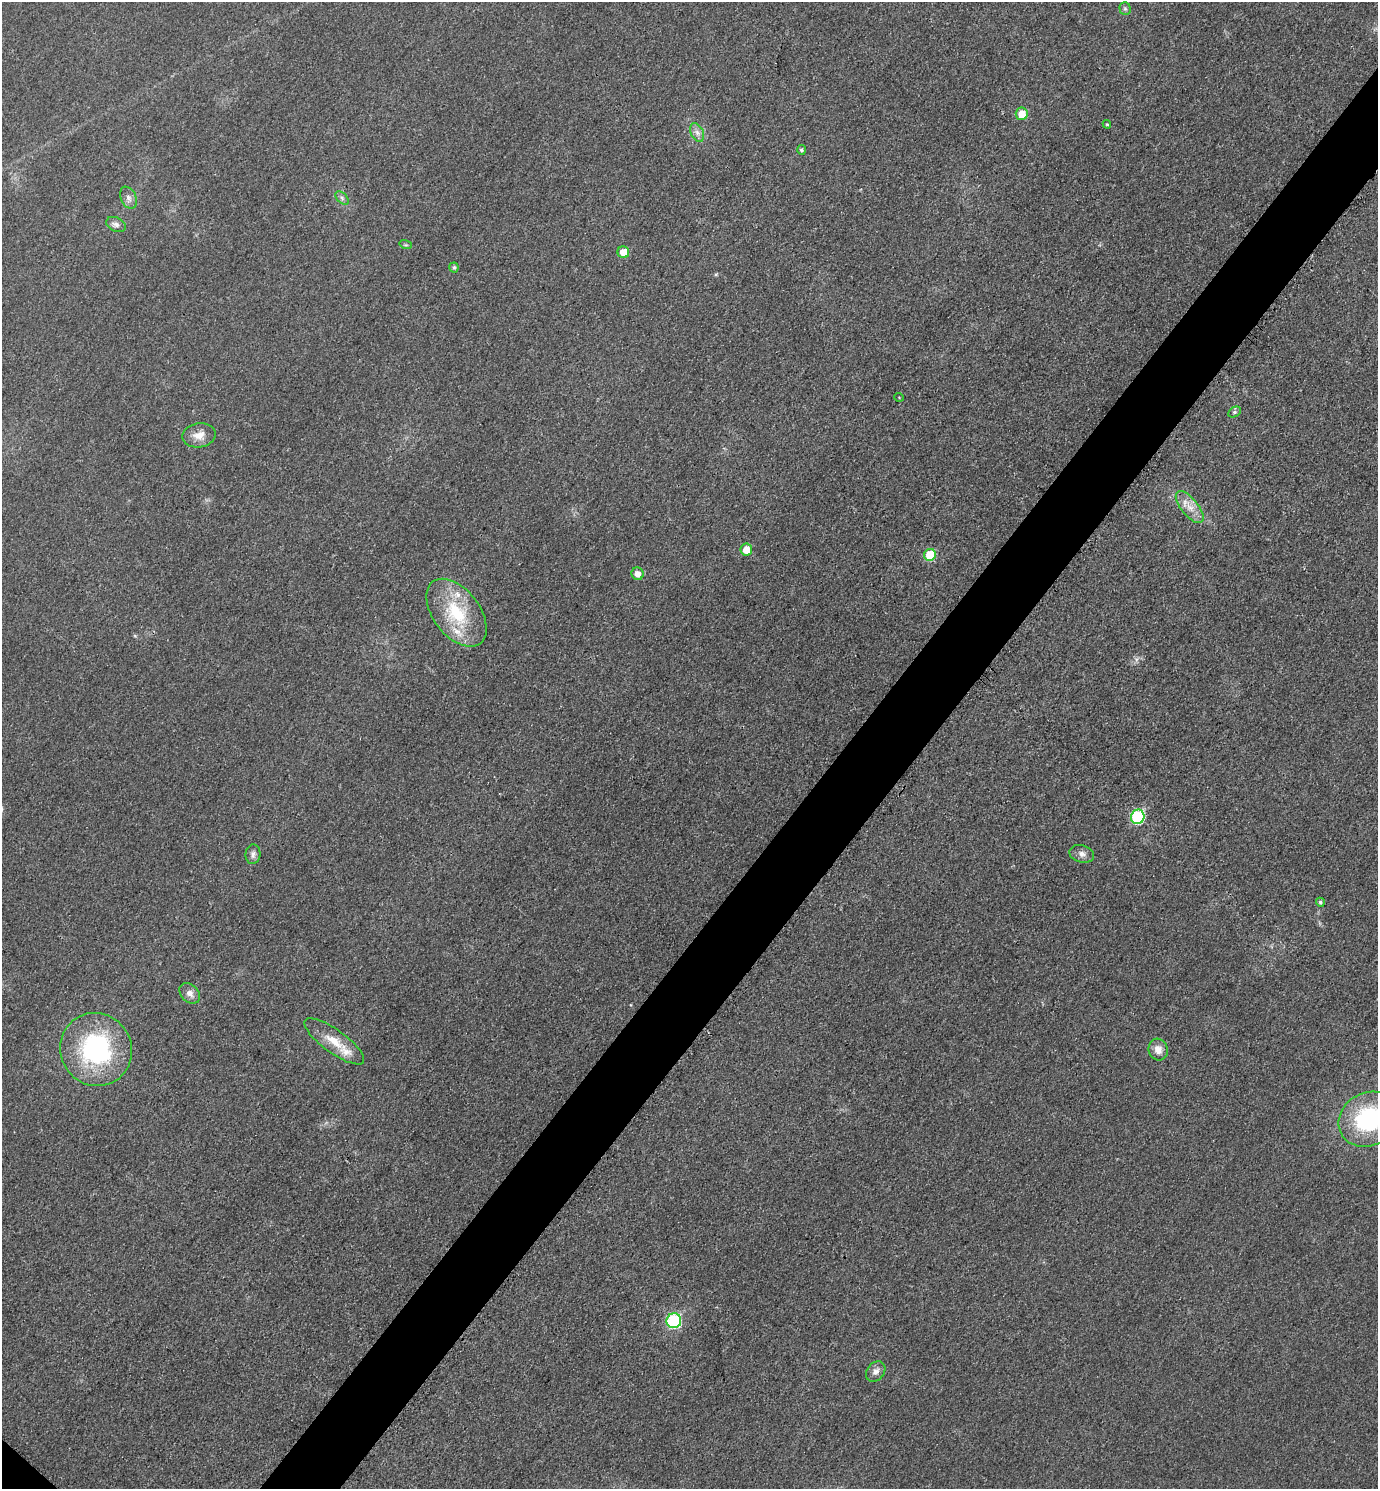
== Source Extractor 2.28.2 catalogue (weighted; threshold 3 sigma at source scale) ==
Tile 10 of 4 x 4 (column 2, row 3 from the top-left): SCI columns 1539-2914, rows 1503-2989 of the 5978 x 5975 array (HDU 1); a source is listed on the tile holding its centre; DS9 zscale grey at full resolution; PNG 1380 x 1491 px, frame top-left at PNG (2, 2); each listed source drawn as its Kron ellipse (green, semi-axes under 4 px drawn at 4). Shown black and unused: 5% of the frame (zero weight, under 3 of 4 exposures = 1% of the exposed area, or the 3 px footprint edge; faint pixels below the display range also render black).
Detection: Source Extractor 2.28.2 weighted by HDU 2 'WHT'; one run over the whole footprint, this tile lists its part. Background 0.0434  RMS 0.0064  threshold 0.029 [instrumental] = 3 sigma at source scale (4.5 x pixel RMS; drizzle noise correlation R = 1.50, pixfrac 1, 0.05/0.05 arcsec/px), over >= 5 px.
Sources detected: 33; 3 inside a brighter listed object's ellipse — not listed separately; the other 30 listed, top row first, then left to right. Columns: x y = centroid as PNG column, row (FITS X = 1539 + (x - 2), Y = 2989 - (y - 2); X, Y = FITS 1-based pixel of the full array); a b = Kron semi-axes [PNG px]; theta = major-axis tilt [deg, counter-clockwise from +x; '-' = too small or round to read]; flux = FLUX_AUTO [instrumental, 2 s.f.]
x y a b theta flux
1125 9 6 5 - 1.2
1022 114 6 6 - 10
1107 124 4 3 - 0.74
697 133 10 6 -63 3
801 150 5 4 - 1.4
128 198 11 7 -65 3.2
342 198 8 5 -46 1.7
116 224 10 7 -25 2.8
406 245 6 4 -17 0.82
623 252 6 5 - 9.5
454 267 5 4 - 1.3
899 397 4 3 - 0.46
1235 412 7 5 27 1.2
199 435 17 12 10 7.7
1190 507 19 8 -51 7.8
746 550 6 6 - 9.8
930 555 6 5 - 22
638 574 6 6 - 5
457 613 39 23 -52 39
1138 817 7 6 - 62
253 854 10 7 85 2.9
1082 854 12 8 -15 3.7
1320 902 4 4 - 1.2
190 993 12 8 -45 4.3
334 1041 36 11 -36 14
96 1049 37 35 -51 92
1158 1050 11 9 -73 6.3
1369 1119 31 26 28 74
674 1321 7 7 - 67
876 1372 11 8 50 3.7
Isophote crosses this tile's border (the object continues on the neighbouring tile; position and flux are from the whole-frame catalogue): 1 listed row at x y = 1369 1119